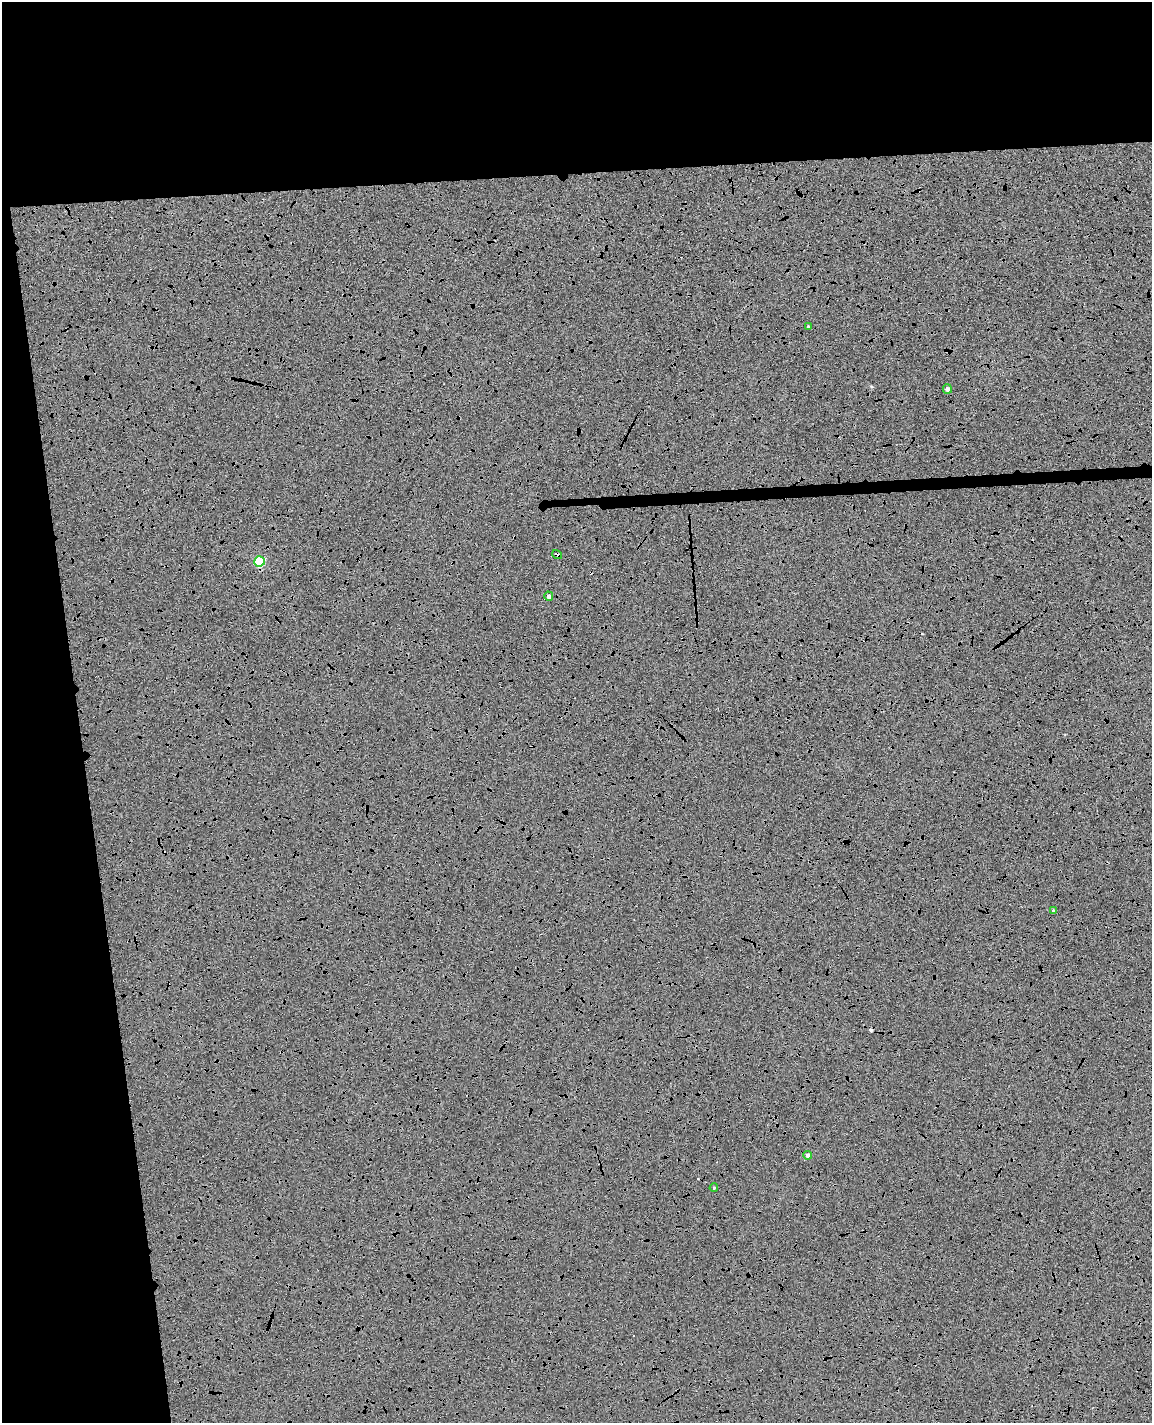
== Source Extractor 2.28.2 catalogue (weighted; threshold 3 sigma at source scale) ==
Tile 1 of 4 x 3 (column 1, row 1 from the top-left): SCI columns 57-1206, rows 2980-4400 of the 4714 x 4645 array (HDU 1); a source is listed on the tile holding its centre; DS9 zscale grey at full resolution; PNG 1154 x 1425 px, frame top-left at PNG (2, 2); each listed source drawn as its Kron ellipse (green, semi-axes under 4 px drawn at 4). Shown black and unused: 21% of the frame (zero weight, under 4 of 8 exposures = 6% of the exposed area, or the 3 px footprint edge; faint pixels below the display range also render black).
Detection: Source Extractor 2.28.2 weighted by HDU 2 'WHT'; one run over the whole footprint, this tile lists its part. Background 0.00602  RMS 0.0054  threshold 0.022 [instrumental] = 3 sigma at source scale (4.09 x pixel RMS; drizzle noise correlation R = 1.36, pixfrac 0.8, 0.05/0.05 arcsec/px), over >= 5 px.
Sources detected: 12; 4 cosmic-ray / hot-pixel residue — neither listed nor drawn; the other 8 listed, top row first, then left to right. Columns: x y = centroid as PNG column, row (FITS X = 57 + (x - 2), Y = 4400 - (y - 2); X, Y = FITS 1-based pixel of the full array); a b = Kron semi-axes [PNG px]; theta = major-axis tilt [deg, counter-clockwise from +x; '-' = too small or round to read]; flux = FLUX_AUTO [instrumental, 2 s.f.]
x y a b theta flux
808 327 3 3 - 0.64
947 389 5 4 - 1.4
557 554 5 3 - 2.7
260 561 5 5 - 31
549 596 5 4 - 1.5
1054 911 3 3 - 1.1
808 1155 4 4 - 1.5
714 1188 4 3 - 0.53
Overlapping masked pixels (flux is a lower limit): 1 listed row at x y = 557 554